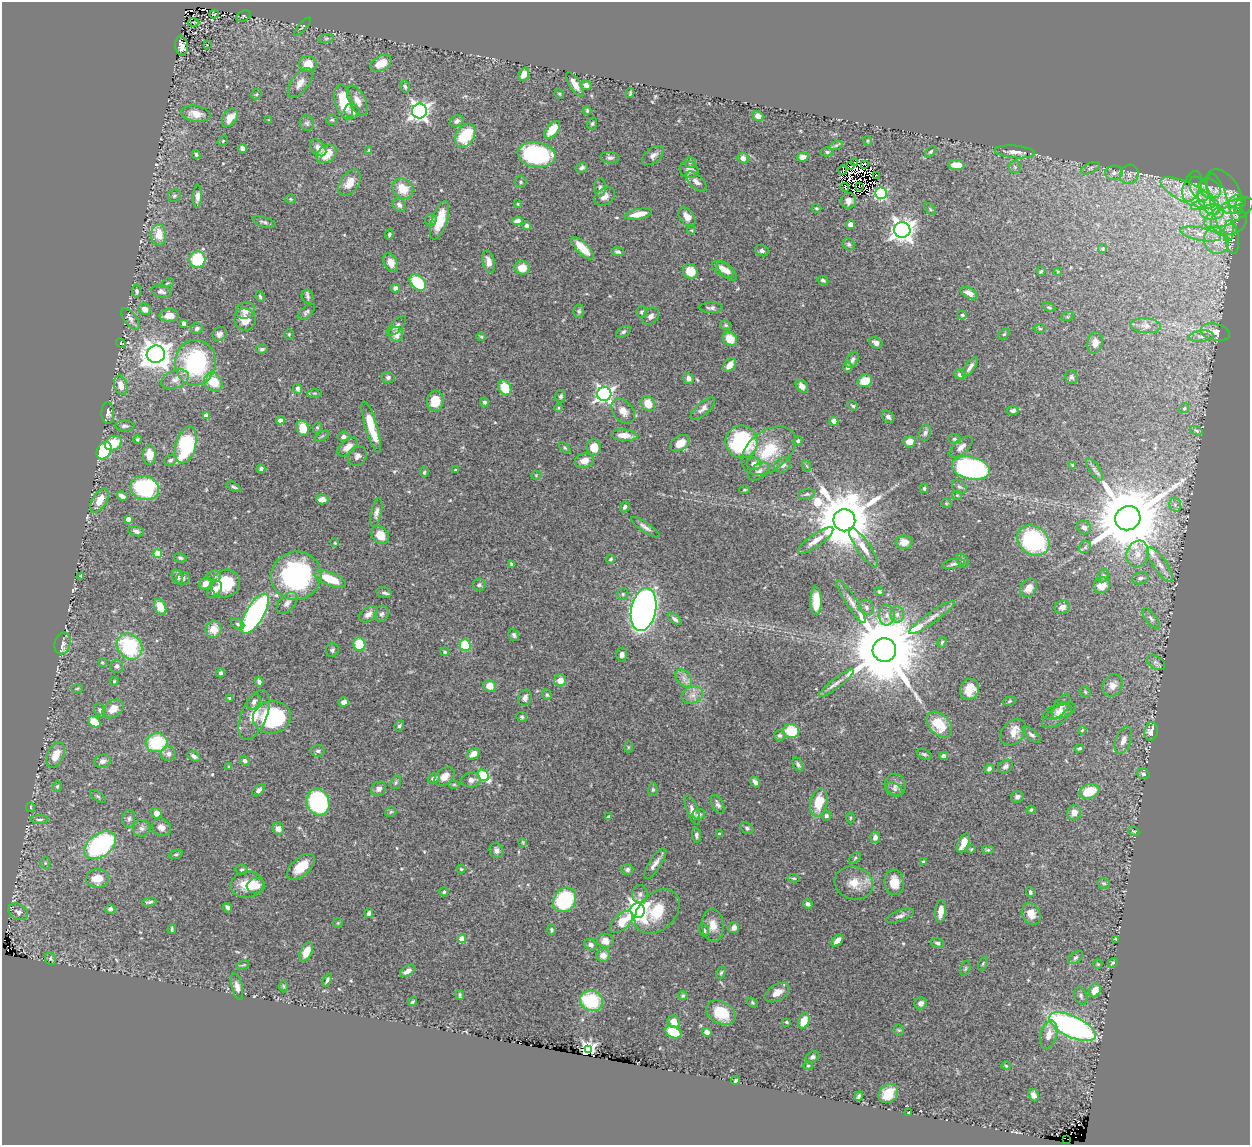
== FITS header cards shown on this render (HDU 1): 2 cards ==
NAXIS1  =                 1248
NAXIS2  =                 1143

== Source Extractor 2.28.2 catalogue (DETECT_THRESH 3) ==
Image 1248 x 1143 px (HDU 1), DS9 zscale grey, 1 PNG px = 1 image px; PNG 1252 x 1147 px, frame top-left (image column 1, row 1143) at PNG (2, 2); each listed source drawn as its Kron ellipse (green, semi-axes under 4 px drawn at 4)
Background 0.743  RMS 0.036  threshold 0.107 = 3 sigma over >= 5 px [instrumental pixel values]
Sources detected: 542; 7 with non-positive FLUX_AUTO (blend fragments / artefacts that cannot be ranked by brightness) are neither listed nor drawn; of the other 535, the 500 brightest by FLUX_AUTO listed and drawn (35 fainter detections omitted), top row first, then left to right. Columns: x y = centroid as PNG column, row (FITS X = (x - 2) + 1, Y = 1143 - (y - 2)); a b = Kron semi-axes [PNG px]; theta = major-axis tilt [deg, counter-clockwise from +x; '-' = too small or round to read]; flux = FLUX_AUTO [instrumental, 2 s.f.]
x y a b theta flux
214 14 5 2 - 2.5
243 16 8 5 25 4.6
193 22 6 3 -2 2.5
302 27 12 3 47 4.1
326 38 8 4 9 4.1
208 45 3 2 - 19
182 46 10 6 -83 13
381 63 11 7 28 38
308 64 9 8 - 40
524 74 7 5 66 19
300 83 17 8 53 19
575 84 14 5 -58 22
586 85 5 5 - 10
405 86 6 4 -77 4.7
630 93 5 2 - 3
256 94 5 4 - 3.1
559 94 5 4 - 2.4
357 101 16 8 -63 20
344 102 18 8 -76 86
352 111 8 7 - 12
419 111 7 7 - 1100
587 111 4 3 - 2.9
196 114 15 8 -10 27
758 116 5 4 - 18
230 118 10 6 55 29
269 120 4 3 - 2.4
332 120 6 4 1 3.5
457 121 7 5 31 8.5
307 123 8 7 - 6.5
592 124 6 4 74 4
552 130 10 5 50 42
465 135 12 9 59 110
223 141 5 4 - 3.1
868 141 5 4 - 2.6
836 145 7 4 19 4.7
242 148 4 4 - 8
318 148 10 6 -47 16
369 150 4 3 - 2.4
827 152 6 4 -2 5.1
931 152 7 4 45 4.1
1015 152 20 6 -5 18
326 154 11 8 37 49
196 155 4 4 - 5.1
537 155 19 12 -9 340
653 155 12 7 40 12
803 157 5 4 - 16
610 158 9 5 -4 7.5
743 158 6 5 - 11
690 162 5 5 - 4.3
855 162 3 2 - 3.2
851 165 3 2 - 2.8
865 165 4 2 - 11
956 165 8 5 -7 35
1015 167 6 6 - 5.3
582 168 6 4 20 6.4
1090 168 10 5 25 6.4
689 170 9 8 - 12
842 170 4 2 - 2.4
1114 173 9 7 6 9.7
1129 174 10 9 - 12
876 176 3 2 - 3.1
696 181 13 6 -43 13
521 182 6 5 - 4.5
350 183 15 9 55 27
859 186 3 2 - 2.4
1192 186 16 8 71 15
600 187 9 6 88 7.4
845 187 4 2 - 4.7
1210 188 12 9 -37 18
403 189 11 9 -40 44
1199 189 13 8 -57 21
1224 192 25 15 -57 47
881 193 6 6 - 290
1188 193 30 10 -25 69
174 196 7 6 - 4.7
197 196 11 4 86 12
605 197 11 8 33 15
290 199 5 4 - 2.9
849 201 8 7 - 16
1237 202 8 6 3 10
1209 203 14 8 -48 28
518 204 3 3 - 2.5
399 205 7 6 - 9
1198 205 7 4 19 6.9
1239 206 7 3 80 3.5
1220 207 35 9 -74 63
817 208 5 4 - 3.1
930 209 7 4 -46 3.6
1238 209 5 3 - 2.3
1212 212 12 7 0 22
1229 213 27 10 26 50
638 214 14 5 10 34
687 217 10 7 -52 24
431 220 6 5 - 4.8
440 220 20 7 71 55
517 221 5 4 - 10
1229 221 18 14 13 45
264 222 12 5 -16 6.7
850 224 4 4 - 16
527 226 4 4 - 6.2
691 230 4 4 - 2.4
902 230 8 8 - 1900
1201 234 20 6 -11 24
159 235 11 7 89 41
389 235 5 3 - 4.2
1232 237 17 7 -81 17
1216 241 14 12 -65 34
849 244 6 6 - 5.9
582 248 14 5 -45 47
1103 249 5 4 - 4.1
762 251 7 5 -21 6.5
618 252 6 4 -9 5.7
197 259 8 8 - 120
390 262 10 6 -65 20
489 262 11 6 -78 19
522 268 7 7 - 34
723 269 12 6 -31 18
690 271 7 7 - 43
727 271 12 6 -44 13
1041 271 5 3 - 2.8
1058 272 4 4 - 2.4
823 280 6 4 -25 5.1
418 282 9 6 -48 100
167 283 7 4 25 3.3
395 288 5 4 - 9.5
137 291 6 4 -80 5.2
161 291 10 6 -12 9.4
969 293 9 5 -28 17
260 296 5 3 - 3.2
308 296 7 6 - 5.6
1049 307 7 4 -20 3.4
711 308 11 5 0 8
145 309 6 5 - 15
245 310 9 8 - 18
579 311 7 5 80 4.7
306 312 11 5 41 6.1
642 312 5 5 - 7.9
962 315 5 4 - 3.8
169 316 9 6 0 26
651 316 9 7 49 10
1067 317 6 4 17 3.1
131 319 13 6 -52 9.8
245 319 11 10 - 34
184 323 4 4 - 8.8
726 325 6 4 -22 3.7
396 326 12 5 45 8.4
1146 326 15 7 -4 17
197 328 6 5 - 6
1040 329 6 4 -1 2.9
623 332 8 5 30 5.4
1215 332 15 8 -13 26
219 334 7 6 - 9
289 334 5 4 - 3
396 334 7 7 - 25
1004 334 6 4 44 2.7
1201 336 12 5 6 12
481 337 5 3 - 2.3
730 339 8 6 -44 39
121 343 5 4 - 2.7
876 343 7 5 -27 11
1095 343 11 7 79 14
262 349 6 4 15 5.1
156 354 9 8 - 3300
852 360 9 5 61 8.7
195 363 23 20 81 300
730 365 8 5 51 22
848 367 5 4 - 7.2
970 367 12 4 54 10
960 375 6 4 -23 5.9
388 377 6 5 - 6.3
1071 377 7 6 - 5.4
688 378 6 5 - 12
175 379 14 9 21 18
865 381 7 6 - 42
213 382 10 8 -44 60
121 385 10 6 -74 26
802 386 7 5 -47 12
505 388 8 6 -60 60
298 389 5 4 - 8.4
315 393 7 3 0 3.1
604 394 7 7 - 860
561 396 6 5 - 5.4
435 401 10 8 85 44
484 402 4 4 - 5.7
648 404 8 6 -55 39
853 406 5 4 - 3.8
558 408 4 4 - 2.7
1184 408 5 4 - 3.2
703 409 15 6 41 12
623 411 14 9 -51 22
1013 411 6 4 10 6.7
108 413 11 6 -88 9.8
206 415 4 4 - 20
888 417 6 5 - 8.8
280 420 4 4 - 15
834 421 4 4 - 31
125 426 9 5 -1 6.7
317 427 5 4 - 3.3
371 427 27 6 -73 66
303 428 8 6 -70 41
1196 431 7 4 -21 3.6
925 433 8 6 75 6.3
624 435 13 5 -5 31
322 436 8 3 31 3
344 437 6 5 - 8.8
954 439 6 5 - 5.3
137 440 4 4 - 3.6
798 441 5 4 - 3.8
742 442 16 16 - 270
909 442 6 5 - 21
113 443 9 7 24 53
680 443 11 7 33 30
186 445 19 10 74 210
348 447 12 6 41 18
594 447 8 7 - 40
961 447 14 7 42 14
565 448 7 4 -45 3.6
104 451 9 7 59 170
769 451 30 19 38 99
149 455 10 6 -89 32
357 456 10 8 53 12
170 460 6 5 - 5.3
584 461 10 7 14 25
754 464 7 6 - 15
782 465 8 7 - 11
1073 465 4 3 - 4.3
807 466 6 4 -70 3
971 468 19 11 -12 500
261 469 4 4 - 5.7
1094 469 13 5 -55 8.5
455 470 4 3 - 2.4
759 471 12 7 36 11
424 472 5 4 - 3.5
536 475 5 4 - 2.7
233 487 8 4 -27 4.1
959 487 8 6 -41 6.3
145 488 14 12 -18 250
924 488 5 3 - 3.8
744 490 5 3 - 2.5
807 494 8 4 13 4.6
957 495 5 4 - 2.5
122 496 5 4 - 11
322 499 6 5 - 19
99 501 13 7 59 31
946 503 5 5 - 3.3
1175 505 7 6 - 7.2
625 507 6 4 57 6
376 512 14 5 78 10
1128 518 13 12 - 28000
128 519 4 4 - 18
844 520 11 11 - 20000
645 527 17 4 -34 11
1084 527 7 6 - 8.8
136 531 8 5 -13 7.3
380 535 10 8 -49 28
816 540 21 6 35 24
1033 540 17 14 -36 260
904 542 8 6 5 23
335 543 4 4 - 2.7
1085 547 6 5 - 4.2
863 548 23 7 -55 27
158 554 4 4 - 82
1138 554 13 11 72 29
180 558 6 4 -12 4.1
611 559 4 3 - 3.8
963 560 8 5 -52 5.1
512 564 4 3 - 4.1
953 564 11 4 10 7.4
1160 565 20 6 -55 24
81 576 4 3 - 2.9
214 576 7 5 5 5
296 576 25 24 - 380
1103 576 7 5 67 4.4
177 577 7 5 -65 9.2
1140 578 8 6 15 9.3
183 579 7 6 - 7.3
330 579 17 6 -22 72
225 583 15 13 35 78
205 584 6 5 - 16
479 585 6 6 - 5.7
1102 585 8 7 - 34
1029 588 10 7 53 21
214 590 9 6 54 14
879 592 4 4 - 5.4
384 593 7 5 -15 6.1
623 594 5 5 - 4
816 601 14 5 -90 52
851 602 25 5 -57 18
287 603 13 8 49 14
160 607 8 5 -63 40
867 607 8 7 - 7.4
1062 607 8 6 17 16
644 609 22 12 78 2100
255 614 23 9 60 530
368 614 10 6 34 15
382 614 8 7 - 6.3
897 614 8 6 -89 10
887 615 10 8 -86 15
932 617 27 5 35 20
1151 618 12 5 -52 8.8
675 619 8 4 -38 7.3
237 624 7 5 -29 5.3
214 629 9 8 - 27
514 635 6 5 - 6.1
942 642 5 4 - 3.2
63 643 11 7 73 12
359 644 7 6 - 74
465 645 6 5 - 95
130 646 14 11 -49 190
332 650 7 6 - 6.1
884 650 12 11 - 38000
445 652 4 3 - 3.9
622 655 7 5 87 8.1
102 662 4 4 - 2.2
1156 663 10 6 -32 7
117 666 6 6 - 9
221 673 4 4 - 5.4
684 678 10 6 -52 13
560 680 6 6 - 25
114 681 4 3 - 2.5
259 682 5 3 - 6.2
836 683 21 5 37 16
1113 685 11 9 59 18
490 686 6 6 - 25
77 689 5 3 - 2.5
969 689 11 9 64 37
1085 692 6 5 - 3.8
547 695 5 5 - 3.5
692 695 11 8 18 16
229 698 4 3 - 2.6
525 698 8 6 73 11
1009 701 6 4 22 3.7
254 702 8 6 59 8.6
344 702 5 4 - 13
1061 706 14 6 58 11
113 709 12 8 35 30
100 710 7 5 -57 8.4
1060 711 17 7 18 14
254 715 26 12 67 48
1057 716 17 8 34 18
272 717 19 16 12 250
522 717 5 5 - 4
94 722 6 5 - 45
939 725 15 10 -45 67
399 726 6 5 - 4.3
1082 730 4 3 - 2.8
791 731 8 7 - 67
1151 731 9 7 77 17
1013 732 15 11 46 23
779 735 5 5 - 5.5
1031 735 11 5 -40 6.8
1123 740 14 7 69 17
157 743 11 9 7 140
628 747 6 4 -90 2.7
1080 748 4 4 - 4.2
318 751 7 5 4 7.5
168 754 7 7 - 9
473 754 7 5 34 21
924 754 8 5 -22 4.7
56 755 13 8 66 35
194 756 7 4 -32 8
943 756 4 4 - 15
245 760 5 4 - 5.4
102 761 8 6 15 11
798 764 7 5 -63 5.9
1005 766 8 6 31 7.7
229 767 4 4 - 2.5
989 769 5 4 - 7.2
1143 774 6 5 - 6
483 775 6 5 - 180
444 776 11 8 40 20
434 778 6 5 - 9.7
471 780 10 7 10 11
396 782 7 5 73 4.3
755 782 6 4 -52 8.7
454 784 6 4 0 2.6
895 785 11 10 - 15
57 786 5 4 - 2.8
379 789 8 6 35 11
653 789 6 5 - 4.4
895 789 9 5 -38 7.8
258 790 7 4 42 8.7
1089 791 10 7 19 61
98 796 9 4 -35 4.3
1017 797 6 5 - 7.3
318 802 13 11 -69 350
819 803 14 8 76 62
718 804 10 5 -61 8.1
31 807 5 2 - 2.2
692 810 15 5 -71 16
1031 810 4 4 - 3.3
391 812 6 4 42 3.7
156 813 5 5 - 20
1074 813 7 7 - 18
699 814 6 5 - 7.8
826 816 4 4 - 6
609 817 4 3 - 5.2
850 818 5 3 - 2.3
40 819 9 3 1 4.3
129 819 9 6 86 6.9
161 827 10 8 -30 14
142 828 9 8 - 9.9
747 828 7 5 -37 5.9
278 829 6 5 - 15
1134 831 6 3 -25 2.9
719 833 4 3 - 2.6
696 835 7 4 -80 5.8
875 837 6 4 84 10
523 842 4 4 - 2.3
963 843 10 5 65 28
100 845 18 11 36 340
971 849 4 3 - 2.5
988 850 6 4 0 3.7
496 851 7 7 - 9.8
176 854 7 4 21 3.5
855 858 7 4 46 3.5
923 862 3 3 - 2.6
45 863 5 5 - 3.4
655 863 18 6 57 15
301 867 16 9 41 46
461 869 4 3 - 2.9
627 869 6 5 - 7.5
242 870 6 5 - 4.7
98 878 11 9 5 41
794 878 6 4 -7 3.1
894 882 13 9 -84 32
854 883 19 16 -18 43
1104 883 6 5 - 4.5
247 885 16 13 9 53
256 886 9 7 14 26
444 892 4 4 - 3.8
1030 892 5 4 - 4.8
640 894 9 8 - 9.7
565 900 13 11 54 200
149 902 7 3 10 4.9
808 904 5 4 - 7.4
228 908 5 4 - 8.9
110 909 5 4 - 8.6
638 911 7 7 - 1600
940 911 11 5 85 23
18 912 10 7 -28 12
657 912 26 18 44 94
369 913 5 4 - 7.6
1031 914 11 9 -63 27
900 916 15 5 19 10
622 922 14 7 43 47
338 923 5 4 - 3.3
713 925 16 11 -85 28
734 928 6 5 - 11
172 929 4 3 - 3.6
551 930 5 4 - 3.3
704 930 6 5 - 5.2
462 939 4 4 - 41
1116 939 4 2 - 3
605 941 8 7 - 19
837 941 7 4 46 17
938 943 7 4 -17 6.2
591 945 7 5 -30 9.2
306 952 10 5 65 28
603 955 6 6 - 19
1075 957 8 5 36 5.4
50 959 7 5 -68 4
983 963 7 4 63 3.5
1113 963 5 3 - 2.9
1098 964 5 4 - 2.6
243 965 7 3 21 2.7
965 968 8 5 71 4.2
407 971 8 5 31 16
721 973 6 4 62 3.7
327 980 7 3 62 5
284 986 6 4 -89 3.2
237 987 13 5 -76 12
1095 990 7 5 59 27
777 992 14 8 30 22
460 995 5 3 - 3.7
683 995 5 4 - 3.7
1081 996 9 6 -67 6.4
591 1001 12 10 -22 130
412 1002 5 3 - 3.4
752 1003 6 4 -38 3.2
921 1003 6 6 - 12
721 1013 15 11 -27 79
804 1021 8 5 68 41
674 1022 6 6 - 21
786 1022 3 2 - 2.6
1072 1027 25 10 -25 630
899 1030 5 5 - 3.5
673 1032 8 5 -26 64
707 1032 5 4 - 12
1049 1034 14 8 74 23
589 1049 4 3 - 2000
812 1057 7 5 29 7.2
808 1066 5 4 - 3.1
1006 1066 5 4 - 2.7
735 1080 4 2 - 3.5
888 1093 10 8 43 44
1033 1095 6 5 - 11
859 1096 5 3 - 4.4
909 1113 4 3 - 4.1
1067 1139 2 2 - 560
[35 fainter detections neither listed nor drawn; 7 non-positive-flux detections neither listed nor drawn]